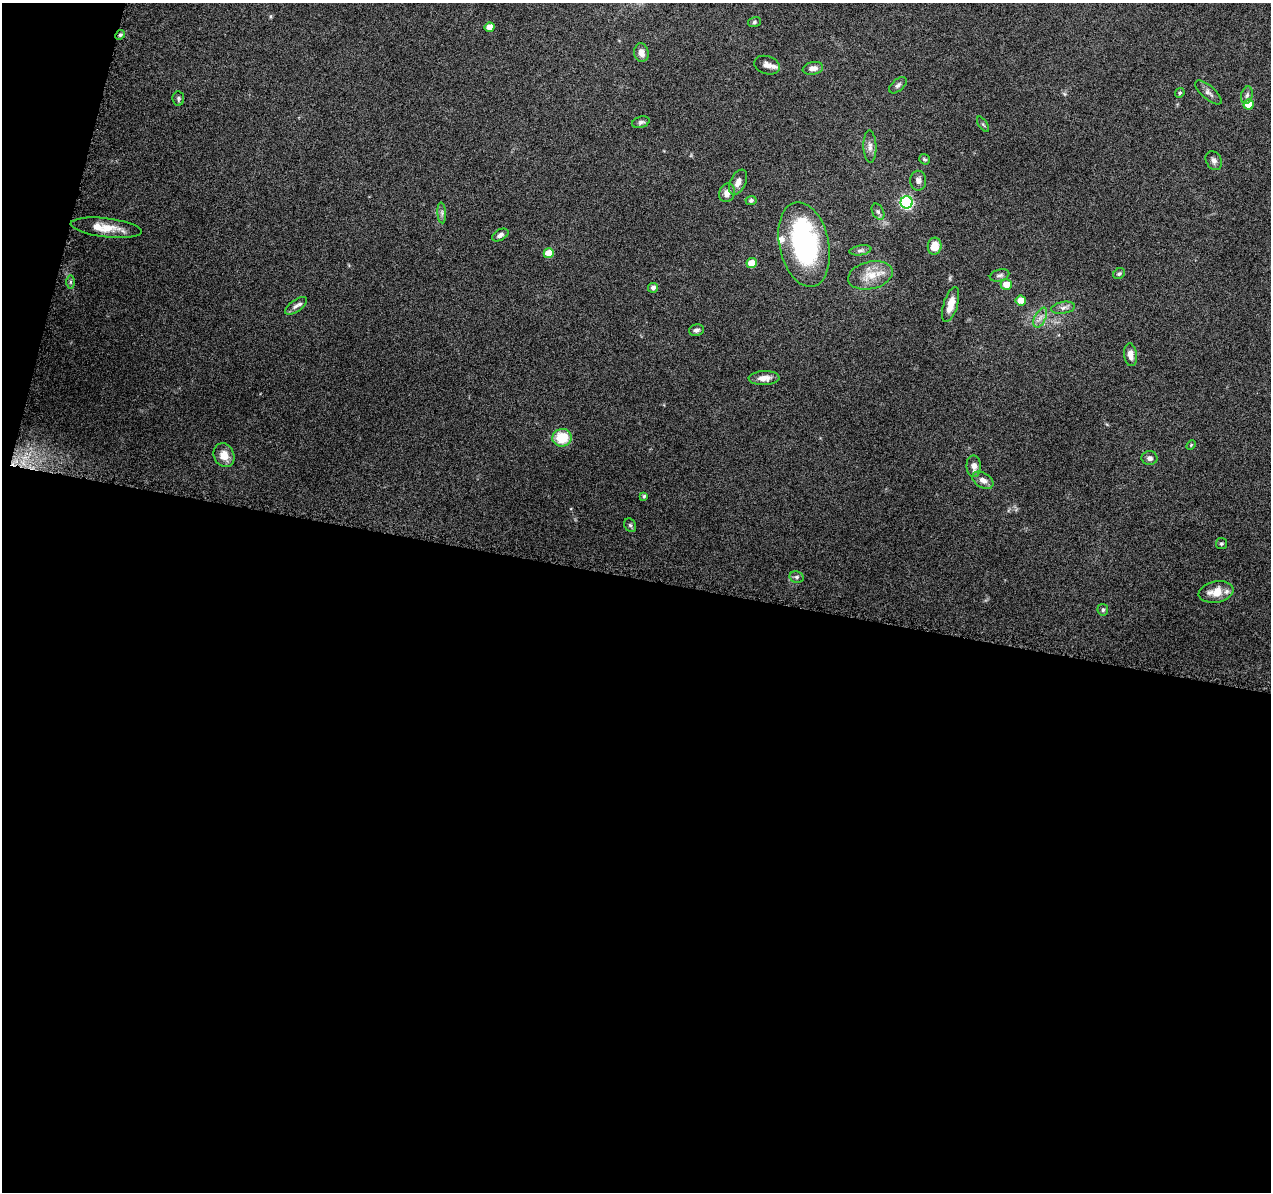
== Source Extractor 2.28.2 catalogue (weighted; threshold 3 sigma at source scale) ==
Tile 13 of 4 x 4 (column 1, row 4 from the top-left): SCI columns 25-1293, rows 304-1493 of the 5116 x 5307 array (HDU 1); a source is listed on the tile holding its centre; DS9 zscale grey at full resolution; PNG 1273 x 1194 px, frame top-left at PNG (2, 3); each listed source drawn as its Kron ellipse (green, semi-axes under 4 px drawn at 4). Shown black and unused: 54% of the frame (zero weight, under 9 of 18 exposures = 2% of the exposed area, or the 3 px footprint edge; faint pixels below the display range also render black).
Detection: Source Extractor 2.28.2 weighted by HDU 2 'WHT'; one run over the whole footprint, this tile lists its part. Background 0.116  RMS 0.0038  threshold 0.0155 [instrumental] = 3 sigma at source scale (4.09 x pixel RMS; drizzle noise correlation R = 1.36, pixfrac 0.8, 0.0396/0.0396 arcsec/px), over >= 5 px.
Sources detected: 61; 1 inside a brighter object's white glare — neither listed nor drawn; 3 inside a brighter listed object's ellipse — not listed separately; the other 57 listed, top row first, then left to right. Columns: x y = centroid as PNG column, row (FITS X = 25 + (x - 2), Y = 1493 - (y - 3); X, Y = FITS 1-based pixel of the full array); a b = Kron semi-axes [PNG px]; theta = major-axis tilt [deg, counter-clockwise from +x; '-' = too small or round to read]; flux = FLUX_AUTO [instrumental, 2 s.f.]
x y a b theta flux
754 22 6 5 - 0.62
490 27 5 4 - 3.7
120 35 5 4 - 0.57
641 53 9 7 -81 2.3
767 65 13 9 -18 1.9
813 68 10 6 10 1.9
898 85 10 6 41 1
1208 92 16 6 -41 1.5
1180 93 5 4 - 0.5
1247 95 9 5 79 0.96
178 98 7 5 -83 0.69
1248 104 5 5 - 5.3
641 122 9 5 16 0.93
983 124 9 3 -56 0.53
870 146 16 6 -88 1.9
924 159 6 5 - 0.56
1214 161 10 7 -63 1.3
918 181 10 8 -88 1.6
738 182 13 7 65 2.3
727 193 9 7 69 2.2
751 200 5 4 - 0.68
907 202 6 6 - 51
878 212 8 5 -63 0.92
442 213 10 4 -86 0.93
106 228 36 9 -7 6.1
500 235 9 5 30 1.3
804 244 43 25 -78 52
935 246 8 7 - 5.1
860 250 11 5 9 0.96
549 253 5 5 - 5.9
752 263 5 5 - 5.7
1119 274 6 5 - 0.67
870 275 22 13 13 6.2
1000 275 10 6 15 1
70 282 7 4 90 0.61
1006 284 5 5 - 3.8
653 288 5 4 - 1.1
1021 301 5 5 - 3.4
951 304 18 7 73 4.2
296 306 12 6 37 1.4
1063 308 12 6 10 1.5
1040 318 11 5 63 1.6
696 330 7 5 14 1.1
1131 355 11 6 -82 2.4
764 378 15 7 3 3
562 438 9 9 - 10
1191 445 5 3 - 0.33
224 455 12 10 -66 4.2
1149 458 8 7 - 1.3
974 466 11 7 -89 2.2
983 480 11 7 -30 2.1
644 496 4 4 - 0.59
630 525 7 5 -61 0.69
1221 544 5 5 - 0.56
797 577 7 5 -13 0.85
1216 592 17 10 11 5.4
1103 610 6 5 - 0.73
Overlapping masked pixels (flux is a lower limit): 1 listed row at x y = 120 35